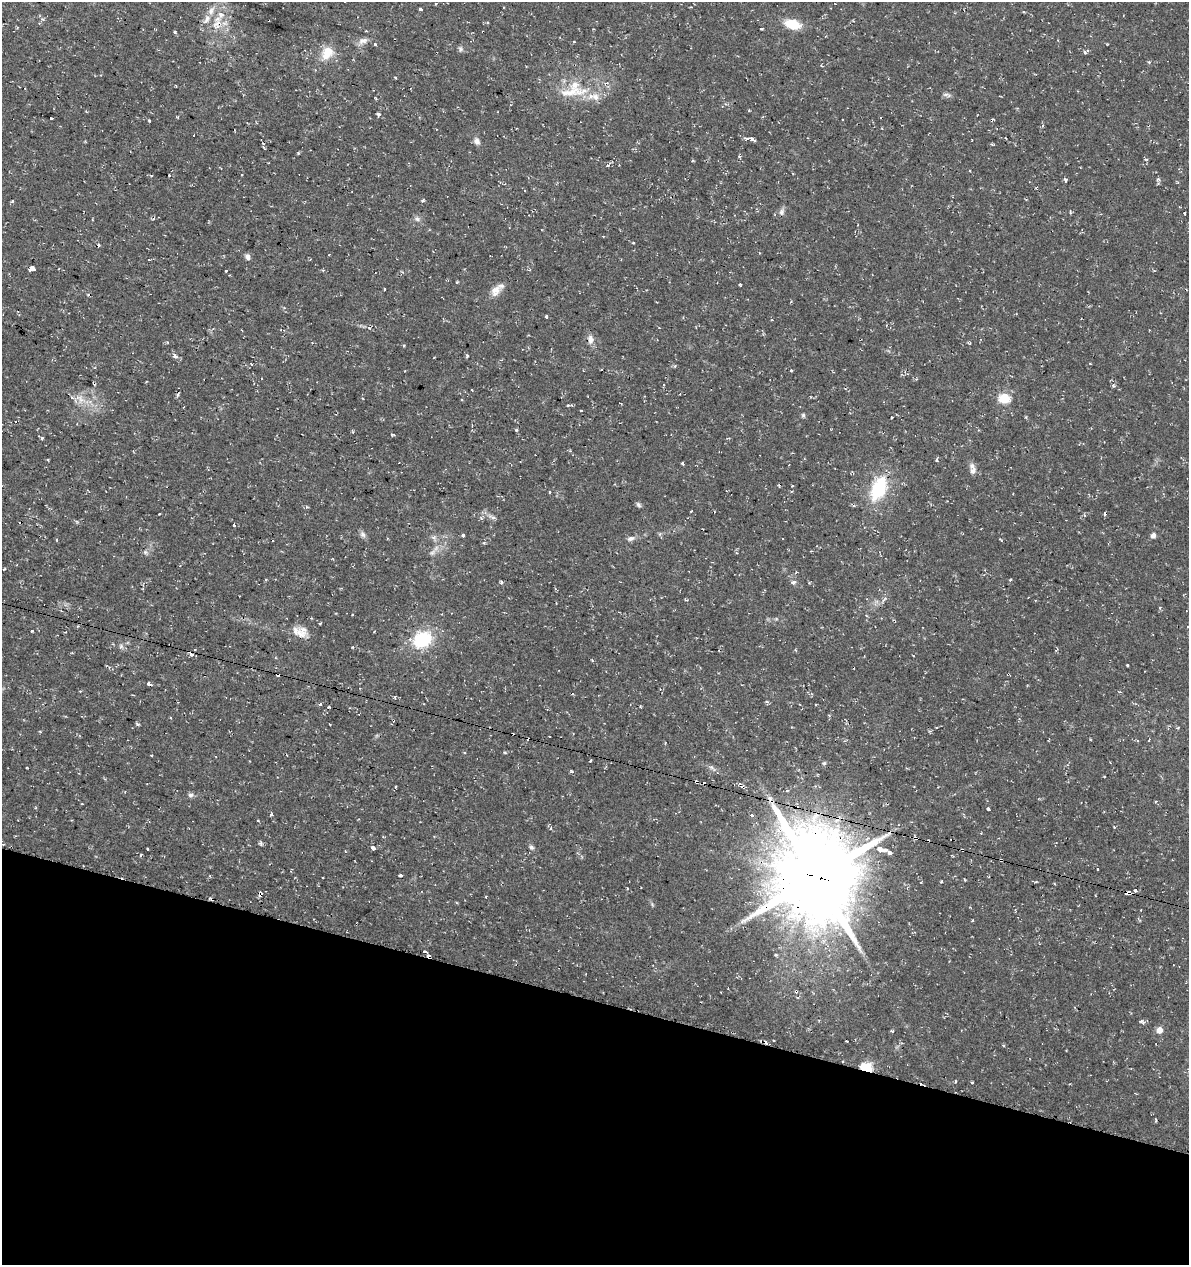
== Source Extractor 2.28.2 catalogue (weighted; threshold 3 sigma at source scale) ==
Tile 15 of 4 x 4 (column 3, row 4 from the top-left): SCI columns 2655-3841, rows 1-1263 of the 5249 x 5063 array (HDU 1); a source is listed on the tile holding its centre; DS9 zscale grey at full resolution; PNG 1191 x 1267 px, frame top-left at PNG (2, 2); no overlay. Shown black and unused: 21% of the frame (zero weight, under 2 of 3 exposures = <1% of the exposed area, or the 3 px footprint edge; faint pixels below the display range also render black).
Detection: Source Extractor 2.28.2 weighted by HDU 2 'WHT'; one run over the whole footprint, this tile lists its part. Background 0.0333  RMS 0.0042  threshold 0.0187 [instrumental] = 3 sigma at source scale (4.5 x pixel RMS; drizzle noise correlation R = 1.50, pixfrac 1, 0.0396/0.0396 arcsec/px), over >= 5 px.
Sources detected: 197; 34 cosmic-ray / hot-pixel residue — not listed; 8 inside a brighter listed object's ellipse — not listed separately; the other 155 listed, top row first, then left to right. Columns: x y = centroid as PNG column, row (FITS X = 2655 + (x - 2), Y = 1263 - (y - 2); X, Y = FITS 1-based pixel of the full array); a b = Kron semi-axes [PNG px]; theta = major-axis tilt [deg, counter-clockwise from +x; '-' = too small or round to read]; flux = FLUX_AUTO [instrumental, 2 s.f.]
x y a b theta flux
421 9 3 3 - 4.1
206 19 16 8 61 3.3
487 23 3 3 - 0.7
216 24 12 9 70 4
792 24 16 9 -14 11
761 29 3 3 - 1
175 32 4 4 - 0.56
483 32 2 2 - 0.38
363 41 14 8 16 2.5
574 42 3 3 - 0.52
375 44 3 3 - 2.4
460 49 8 6 81 0.98
328 52 17 14 39 6.9
1085 52 4 4 - 0.94
395 77 3 3 - 0.84
569 92 43 12 8 12
949 95 7 7 - 1.1
378 114 5 4 - 0.82
51 118 3 3 - 1.1
149 120 3 3 - 1.2
843 120 3 3 - 0.65
747 138 5 3 - 1.3
1006 138 3 2 - 0.38
752 139 5 3 - 2.9
477 141 9 7 -67 1.9
992 144 3 3 - 0.7
298 153 4 4 - 0.42
608 165 9 4 43 0.79
151 175 5 3 - 0.48
241 175 3 2 - 0.5
1065 179 5 4 - 0.67
1158 179 6 3 32 0.58
13 201 5 3 - 0.7
422 201 4 4 - 0.63
782 212 9 7 75 1.5
1185 214 3 3 - 1.8
417 219 7 7 - 1.3
603 236 4 2 - 0.33
99 245 4 2 - 0.44
247 257 8 6 -67 1.4
32 268 7 3 -16 79
226 271 3 3 - 0.83
740 285 3 2 - 0.52
384 289 3 3 - 0.92
495 291 16 11 48 4
546 317 3 3 - 0.97
590 339 12 7 -86 2.3
969 343 5 3 - 0.54
175 356 7 6 - 1.2
467 356 4 4 - 0.5
251 364 3 2 - 0.33
1090 364 4 2 - 0.34
791 371 3 3 - 1.9
261 378 3 2 - 0.38
663 384 3 3 - 0.84
472 390 2 2 - 0.37
177 396 5 4 - 0.68
1004 398 6 5 - 28
81 399 16 10 -61 4.3
568 405 5 2 - 1
581 410 3 2 - 0.52
803 415 5 5 - 0.7
891 417 3 3 - 1.9
1026 417 5 3 - 0.39
516 430 4 4 - 0.53
42 438 3 3 - 1.9
937 460 4 3 - 0.64
682 463 3 3 - 1.7
972 466 9 6 -32 1.7
792 486 2 2 - 0.44
879 488 27 16 66 22
550 492 3 3 - 1.4
638 505 8 5 -57 0.87
691 511 3 2 - 0.57
159 514 3 2 - 0.39
492 517 12 5 -19 1.6
234 525 3 3 - 1.4
363 534 10 7 -57 1.3
463 535 3 3 - 2.7
1153 535 5 5 - 1.9
434 538 9 5 -8 1.3
631 538 12 6 14 1.6
57 540 4 3 - 0.42
484 543 5 4 - 0.48
145 552 7 5 46 0.94
432 552 10 6 37 1.5
4 569 3 2 - 0.51
265 580 4 3 - 0.48
1010 580 3 3 - 0.42
501 582 4 3 - 0.74
794 582 7 5 5 1.1
1160 608 5 3 - 0.55
320 624 4 3 - 0.43
31 631 3 2 - 0.69
300 633 21 11 -38 5
422 639 18 15 25 23
121 647 8 3 71 0.75
1056 650 4 2 - 0.42
191 653 5 3 - 4.5
913 656 3 2 - 0.68
1127 665 3 3 - 2.7
149 684 4 3 - 8
1120 692 5 3 - 0.35
320 704 4 3 - 2.4
329 707 3 2 - 1.2
138 724 5 4 - 0.73
330 724 3 2 - 0.34
1178 728 5 3 - 0.43
40 731 5 3 - 0.33
464 753 3 3 - 0.76
152 755 3 3 - 0.69
590 761 3 3 - 0.45
824 763 6 4 43 0.63
26 768 2 2 - 0.38
712 768 13 4 -36 1.4
1104 776 3 2 - 0.42
395 787 3 2 - 0.54
787 791 5 3 - 0.5
191 795 7 6 - 1.2
82 804 3 2 - 0.35
35 808 3 3 - 0.48
988 809 4 3 - 2.9
271 815 3 3 - 1.2
751 815 4 3 - 4.9
837 819 7 5 49 3.2
551 828 5 4 - 0.86
917 838 5 4 - 1.8
261 843 6 4 -56 0.8
531 847 7 5 -31 0.9
373 848 4 4 - 2.6
148 849 3 3 - 1.3
880 849 4 3 - 17
884 850 4 3 - 5.5
890 852 4 3 - 4.1
141 855 4 2 - 0.65
1001 860 4 3 - 0.57
1097 869 3 2 - 0.42
400 875 4 3 - 1.3
210 876 4 3 - 0.44
323 877 3 2 - 0.44
816 877 30 26 -73 4400
1135 890 3 3 - 1.7
1127 893 6 3 4 3.6
260 894 4 4 - 12
973 920 3 2 - 0.59
425 952 4 3 - 13
776 955 4 4 - 0.54
796 991 5 5 - 0.71
1142 1022 8 4 -19 0.87
1159 1030 5 5 - 4.1
892 1031 3 3 - 0.64
774 1040 3 2 - 0.55
1003 1045 3 3 - 0.69
866 1068 6 5 - 42
971 1082 3 2 - 0.67
Overlapping masked pixels (flux is a lower limit): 12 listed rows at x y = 216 24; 483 32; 191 653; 149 684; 837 819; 917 838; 1001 860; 816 877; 1127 893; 260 894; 796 991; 866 1068
Unlisted compact peaks at least as high as the median listed source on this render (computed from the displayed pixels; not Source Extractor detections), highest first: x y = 941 881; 572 771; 352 647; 1113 386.